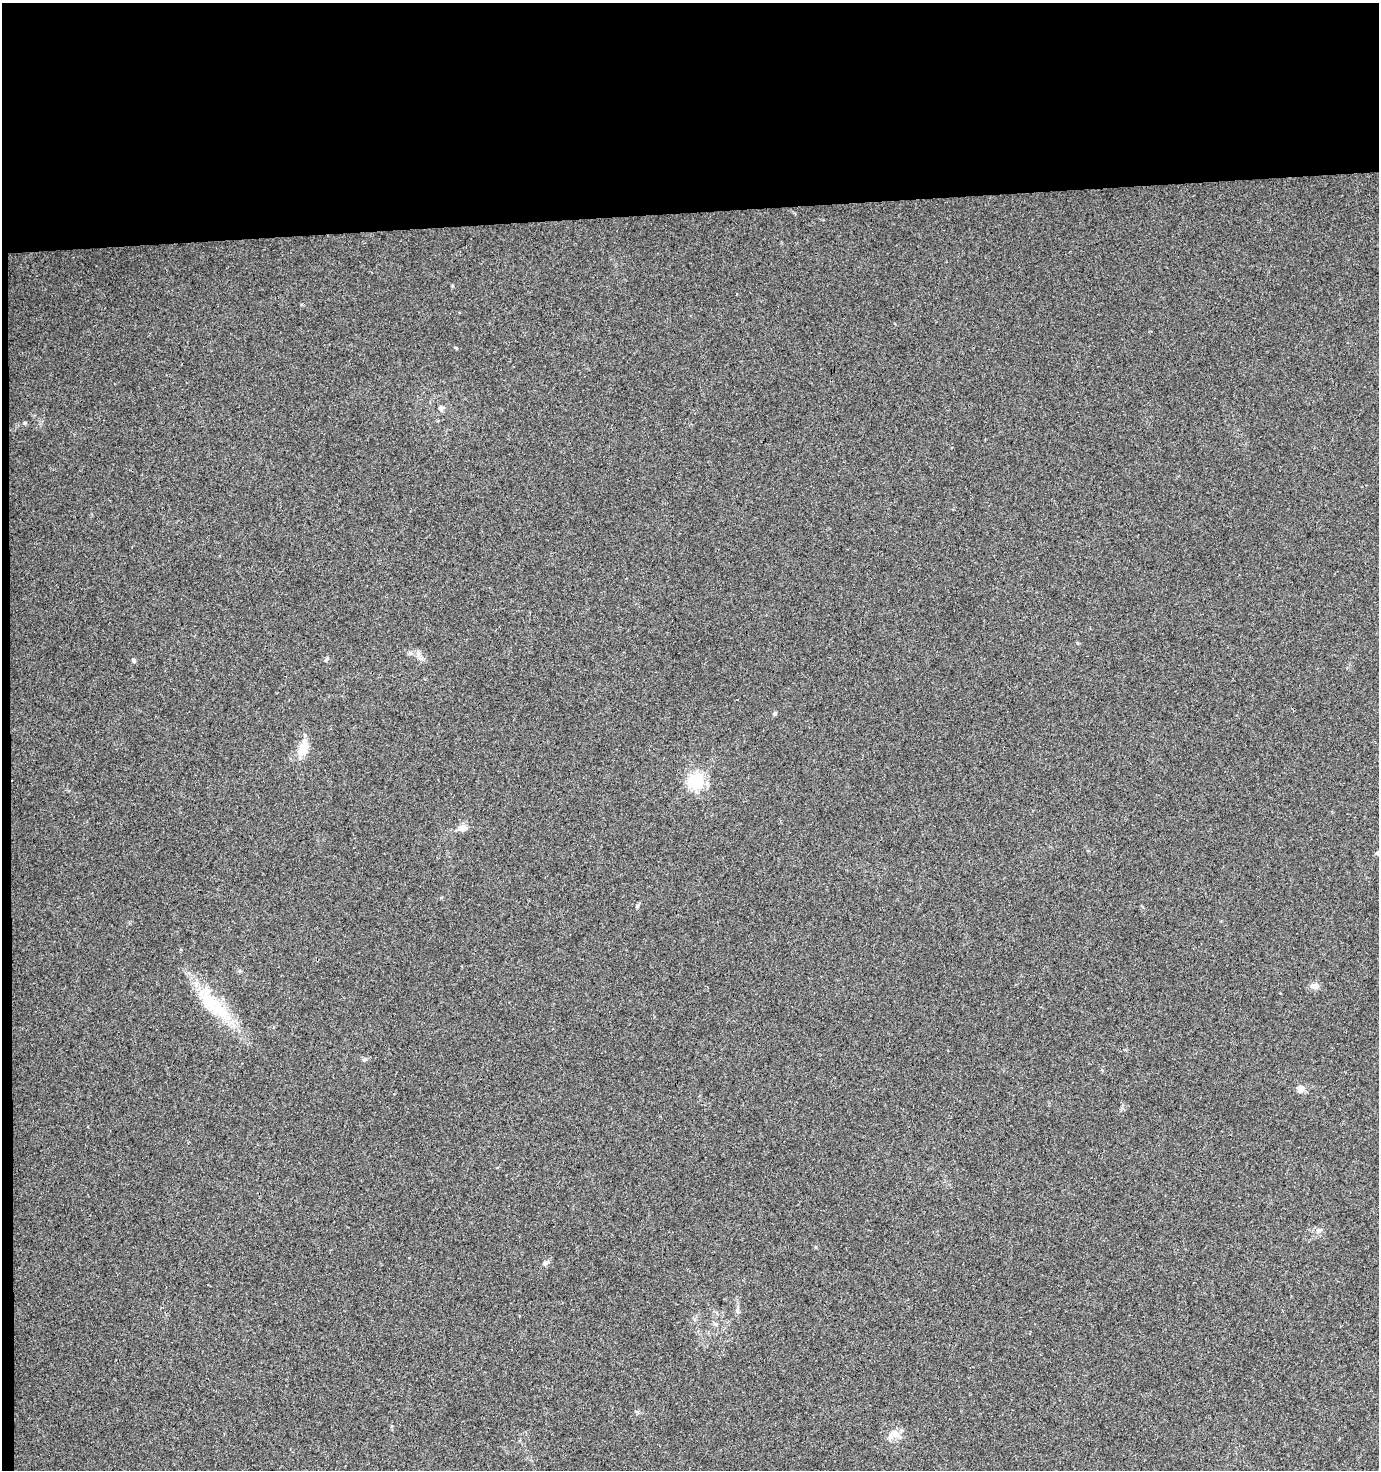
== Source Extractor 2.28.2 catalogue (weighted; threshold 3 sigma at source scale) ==
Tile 1 of 3 x 3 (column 1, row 1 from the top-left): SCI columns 1-1377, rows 2936-4403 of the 4144 x 4403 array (HDU 1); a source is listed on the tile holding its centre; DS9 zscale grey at full resolution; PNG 1381 x 1472 px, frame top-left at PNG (2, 3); no overlay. Shown black and unused: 15% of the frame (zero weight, under 3 of 4 exposures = <1% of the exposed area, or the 3 px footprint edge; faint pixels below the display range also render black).
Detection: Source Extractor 2.28.2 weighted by HDU 2 'WHT'; one run over the whole footprint, this tile lists its part. Background 0.015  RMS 0.0039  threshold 0.0176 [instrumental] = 3 sigma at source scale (4.5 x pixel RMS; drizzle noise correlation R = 1.50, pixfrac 1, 0.0396/0.0396 arcsec/px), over >= 5 px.
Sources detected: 19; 1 cosmic-ray / hot-pixel residue — not listed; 2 inside a brighter listed object's ellipse — not listed separately; the other 16 listed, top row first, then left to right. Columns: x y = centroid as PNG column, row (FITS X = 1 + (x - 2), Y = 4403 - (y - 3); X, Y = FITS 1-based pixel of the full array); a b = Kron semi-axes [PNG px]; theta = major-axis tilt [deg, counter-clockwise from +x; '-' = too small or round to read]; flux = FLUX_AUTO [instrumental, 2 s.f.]
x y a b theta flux
441 408 9 7 54 1.2
418 654 11 4 87 1.2
326 659 7 3 43 0.54
134 660 4 4 - 0.99
775 713 5 4 - 0.69
302 749 21 10 71 6.9
696 781 6 6 - 100
462 828 15 8 6 2.4
1377 853 6 3 19 0.51
1315 986 11 7 5 2
210 1003 46 21 -62 19
364 1059 8 5 27 0.77
1300 1089 9 8 - 2.4
545 1263 9 5 25 0.93
715 1324 6 4 -70 0.68
895 1434 12 9 -32 3.3
Unlisted compact peaks at least as high as the median listed source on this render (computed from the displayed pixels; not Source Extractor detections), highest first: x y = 24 423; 637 906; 456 348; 1319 1230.